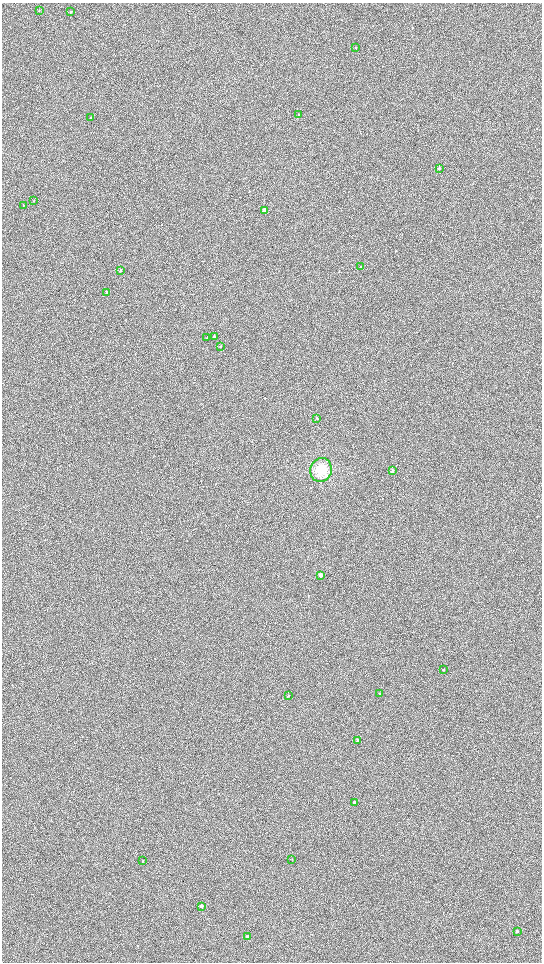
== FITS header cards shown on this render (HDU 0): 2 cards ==
NAXIS1  =                 1080 / length of data axis 1
NAXIS2  =                 1920 / length of data axis 2

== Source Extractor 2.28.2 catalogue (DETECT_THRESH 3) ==
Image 1080 x 1920 px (HDU 0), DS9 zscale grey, zoomed out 1/2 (1 PNG px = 2 x 2 image px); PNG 544 x 964 px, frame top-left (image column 1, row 1919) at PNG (2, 3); each listed source drawn as its Kron ellipse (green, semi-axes under 4 px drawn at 4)
Background 914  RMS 120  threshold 373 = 3 sigma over >= 5 px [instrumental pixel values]
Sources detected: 29; all 29 listed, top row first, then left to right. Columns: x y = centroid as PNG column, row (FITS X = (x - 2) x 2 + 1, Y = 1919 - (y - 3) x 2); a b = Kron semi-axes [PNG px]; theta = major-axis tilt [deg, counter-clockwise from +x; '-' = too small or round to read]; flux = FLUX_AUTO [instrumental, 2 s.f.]
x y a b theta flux
39 11 2 2 - 9100
71 12 3 2 - 14000
356 47 3 2 - 14000
299 114 3 2 - 14000
90 117 3 2 - 13000
439 168 3 2 - 29000
34 200 3 2 - 10000
23 206 2 2 - 8700
264 210 3 2 - 190000
361 267 2 2 - 8600
121 270 3 2 - 30000
107 292 3 2 - 11000
214 337 4 3 - 30000
207 338 3 2 - 17000
221 346 3 2 - 9200
317 418 3 2 - 9200
321 470 12 10 77 420000
392 471 3 2 - 44000
321 575 3 2 - 180000
444 670 2 1 - 18000
380 693 3 2 - 11000
288 696 2 2 - 20000
358 740 2 2 - 50000
354 802 2 2 - 40000
292 859 2 2 - 7800
143 861 2 2 - 19000
202 906 2 2 - 110000
517 931 2 2 - 42000
247 937 2 2 - 60000